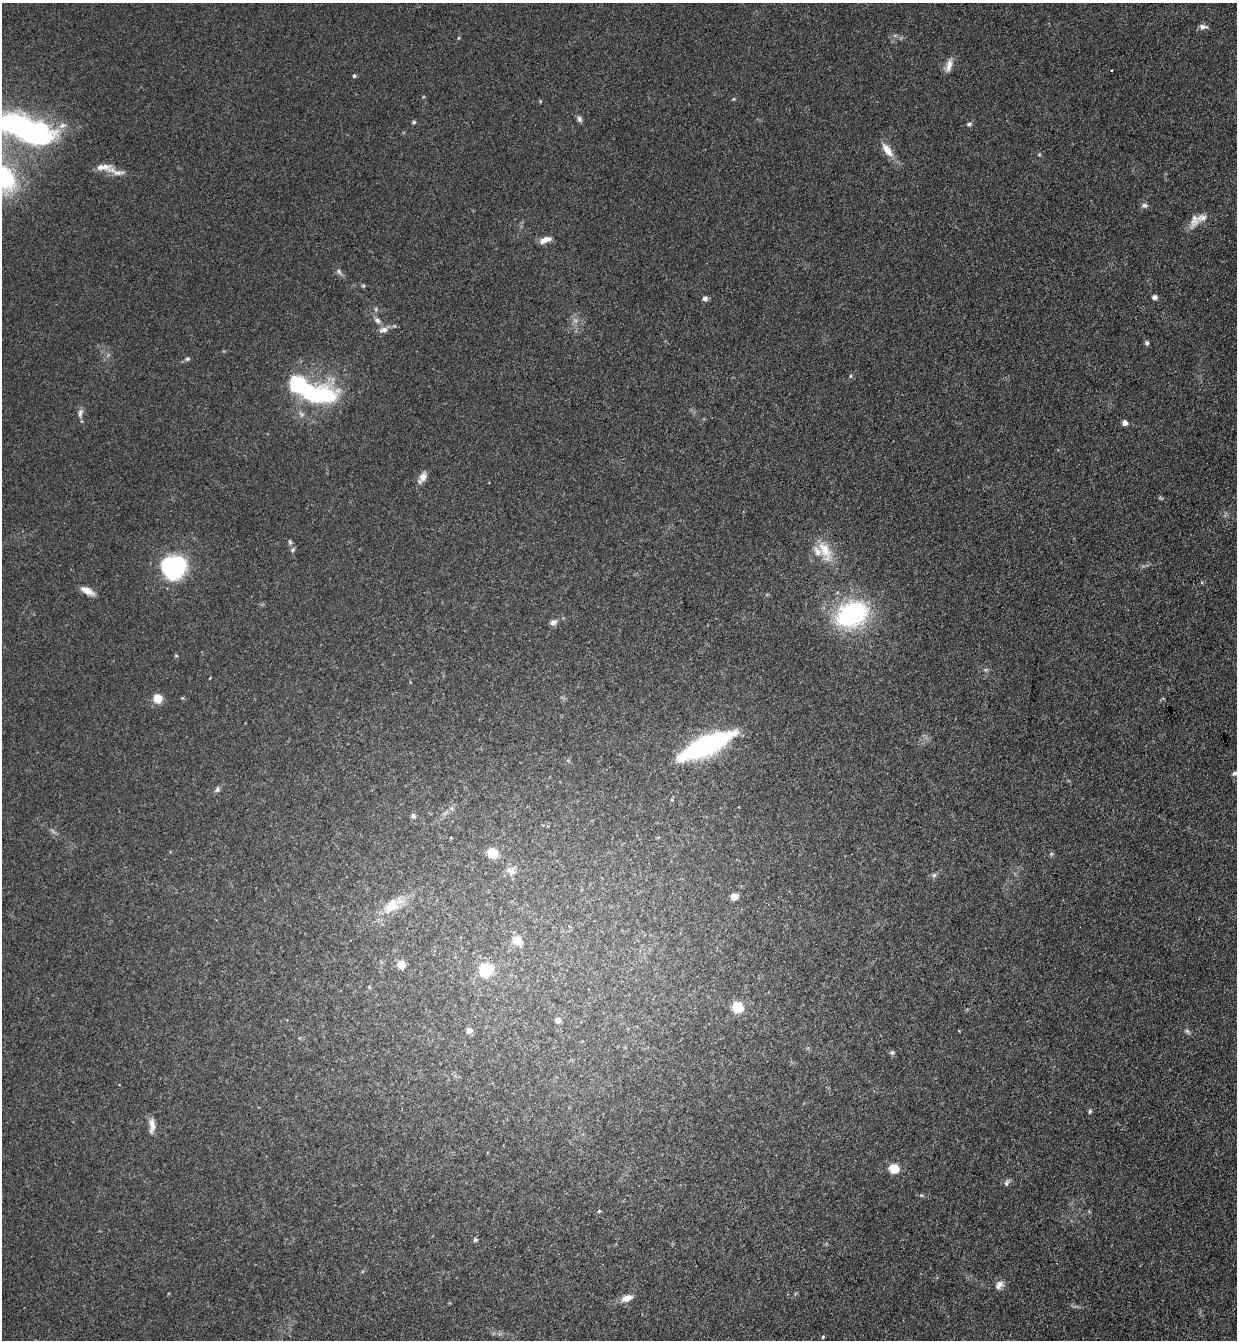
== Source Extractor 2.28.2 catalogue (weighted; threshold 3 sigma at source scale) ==
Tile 6 of 4 x 4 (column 2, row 2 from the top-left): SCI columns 1425-2659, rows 2699-4036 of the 5447 x 5397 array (HDU 1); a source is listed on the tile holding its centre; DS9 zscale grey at full resolution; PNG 1239 x 1342 px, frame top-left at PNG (2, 3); no overlay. Shown black and unused: <1% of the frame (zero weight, under 3 of 4 exposures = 5% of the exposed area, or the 3 px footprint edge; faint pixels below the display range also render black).
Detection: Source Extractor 2.28.2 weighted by HDU 2 'WHT'; one run over the whole footprint, this tile lists its part. Background 0.128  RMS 0.0077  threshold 0.0349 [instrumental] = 3 sigma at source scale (4.5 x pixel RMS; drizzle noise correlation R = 1.50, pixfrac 1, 0.05/0.05 arcsec/px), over >= 5 px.
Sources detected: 81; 3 too faint to see at this stretch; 3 inside a brighter object's white glare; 1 cosmic-ray / hot-pixel residue — not listed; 4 inside a brighter listed object's ellipse — not listed separately; the other 70 listed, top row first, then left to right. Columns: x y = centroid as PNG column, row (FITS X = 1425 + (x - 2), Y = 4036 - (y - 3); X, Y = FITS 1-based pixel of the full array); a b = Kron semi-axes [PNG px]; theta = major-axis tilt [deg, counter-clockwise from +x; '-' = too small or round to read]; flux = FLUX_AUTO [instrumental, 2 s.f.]
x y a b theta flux
1203 27 12 6 -5 3.2
895 35 7 4 19 1.4
458 38 6 3 70 0.81
949 65 19 8 76 6
354 76 4 4 - 1.7
734 99 5 4 - 0.83
579 119 9 6 -68 2.3
414 122 5 4 - 1.3
969 124 7 5 19 1.7
62 125 11 7 16 4.7
25 130 47 17 -30 230
887 150 22 9 -54 10
117 172 32 8 -16 8.2
1144 205 8 6 4 2.2
1194 219 24 11 75 8.1
546 239 14 7 20 6.5
339 271 9 6 -52 2.4
363 286 6 4 0 1.1
1154 297 6 6 - 2.5
705 298 7 6 - 2.5
376 309 6 4 73 1.2
377 320 10 6 -41 3.3
384 330 11 8 10 4.8
1147 343 6 5 - 1.7
187 359 7 5 29 1.6
298 384 64 19 -14 89
80 413 13 6 83 3.3
302 414 9 6 -65 2.7
1125 423 4 4 - 6.9
422 478 17 8 58 5.6
290 542 7 5 -67 1.5
293 550 7 5 45 1.5
825 551 32 15 -67 19
173 567 20 19 - 100
87 591 18 7 -28 6.9
851 614 22 16 25 150
553 622 9 7 26 3.1
176 656 5 3 - 0.77
158 698 8 8 - 12
182 698 4 4 - 0.78
707 745 55 15 25 150
1234 773 6 5 - 2
217 789 7 7 - 2.1
672 800 4 3 - 0.7
413 816 8 6 -73 2.1
451 837 4 3 - 0.64
493 853 7 7 - 22
1051 854 6 4 45 1.1
511 871 14 11 -24 5.6
934 875 6 6 - 1.8
734 896 6 6 - 7.2
391 906 26 16 44 19
517 941 14 11 -38 7.6
401 965 6 5 - 15
486 970 7 7 - 60
738 1007 5 5 - 62
558 1020 5 5 - 5.4
469 1030 7 7 - 3.9
1187 1031 10 4 -40 1.7
892 1052 7 5 11 1.5
1090 1111 6 5 - 1.4
152 1126 17 6 90 6.6
894 1168 5 5 - 48
1007 1183 10 6 69 2.3
921 1195 5 4 - 1
599 1211 4 4 - 1.1
475 1240 6 5 - 1.3
999 1285 13 9 50 4.9
627 1298 11 6 20 8.4
823 1337 5 4 - 0.92
Isophote crosses this tile's border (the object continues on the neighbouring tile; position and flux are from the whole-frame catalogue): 1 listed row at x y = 25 130